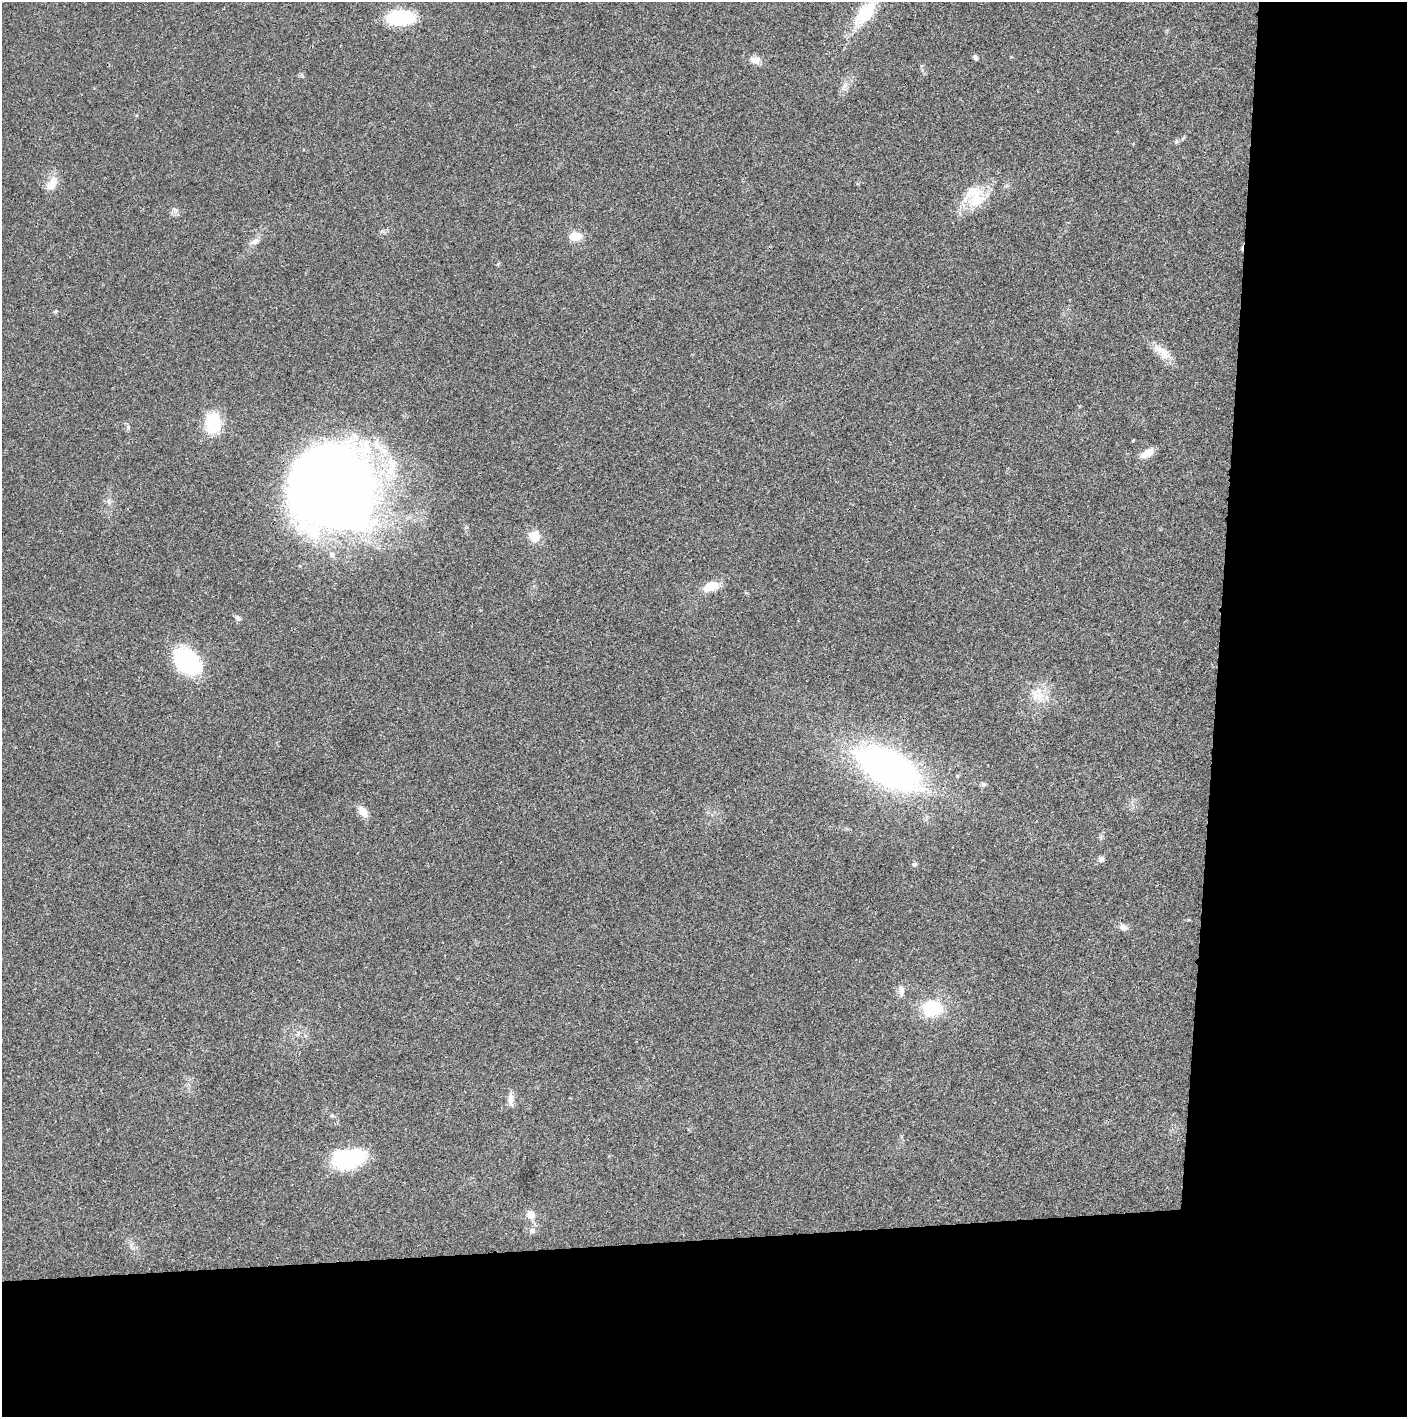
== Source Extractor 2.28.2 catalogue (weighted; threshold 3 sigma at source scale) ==
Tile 9 of 3 x 3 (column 3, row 3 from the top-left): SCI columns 2816-4220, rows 2-1416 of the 4225 x 4245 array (HDU 1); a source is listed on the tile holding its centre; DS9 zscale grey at full resolution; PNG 1409 x 1419 px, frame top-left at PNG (2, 2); no overlay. Shown black and unused: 24% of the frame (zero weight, under 3 of 4 exposures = <1% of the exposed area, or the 3 px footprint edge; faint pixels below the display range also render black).
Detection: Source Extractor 2.28.2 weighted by HDU 2 'WHT'; one run over the whole footprint, this tile lists its part. Background 0.0197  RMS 0.0041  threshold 0.0186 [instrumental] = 3 sigma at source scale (4.5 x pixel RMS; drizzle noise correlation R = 1.50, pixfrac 1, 0.05/0.05 arcsec/px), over >= 5 px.
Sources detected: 34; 1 cosmic-ray / hot-pixel residue — not listed; the other 33 listed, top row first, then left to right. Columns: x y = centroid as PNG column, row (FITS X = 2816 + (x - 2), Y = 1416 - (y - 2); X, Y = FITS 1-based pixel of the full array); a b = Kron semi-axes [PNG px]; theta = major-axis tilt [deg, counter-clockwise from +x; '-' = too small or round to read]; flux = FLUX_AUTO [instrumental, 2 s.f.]
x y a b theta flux
865 13 30 16 48 18
400 18 23 12 1 28
975 58 6 5 - 0.86
755 60 14 9 -18 2.9
845 85 8 6 47 1.5
1176 141 8 5 70 0.68
52 184 20 11 53 4.8
974 196 31 26 -68 14
575 236 14 10 -1 5.4
255 241 11 7 22 1.8
1162 352 31 10 -40 5.8
213 423 21 16 -90 18
1147 453 16 8 30 4.5
331 489 81 79 -55 470
534 536 11 10 - 6.8
711 586 17 10 19 6.8
238 618 9 6 -47 1.2
188 661 29 19 -42 40
1040 695 24 12 -75 6.9
888 769 74 36 -29 130
983 784 7 6 - 0.93
363 812 15 8 -58 3.9
1101 859 8 7 - 1.3
914 864 7 5 21 0.67
1123 927 10 7 -20 2.1
901 990 15 7 -81 2.1
932 1009 22 17 7 18
298 1034 8 3 77 0.77
511 1099 15 7 -90 2.8
332 1115 6 5 - 0.62
348 1158 36 19 7 33
531 1215 12 9 -60 3.3
532 1231 8 6 -48 1
Unlisted compact peaks at least as high as the median listed source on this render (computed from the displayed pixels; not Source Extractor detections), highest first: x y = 128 427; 382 231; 56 311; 498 264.